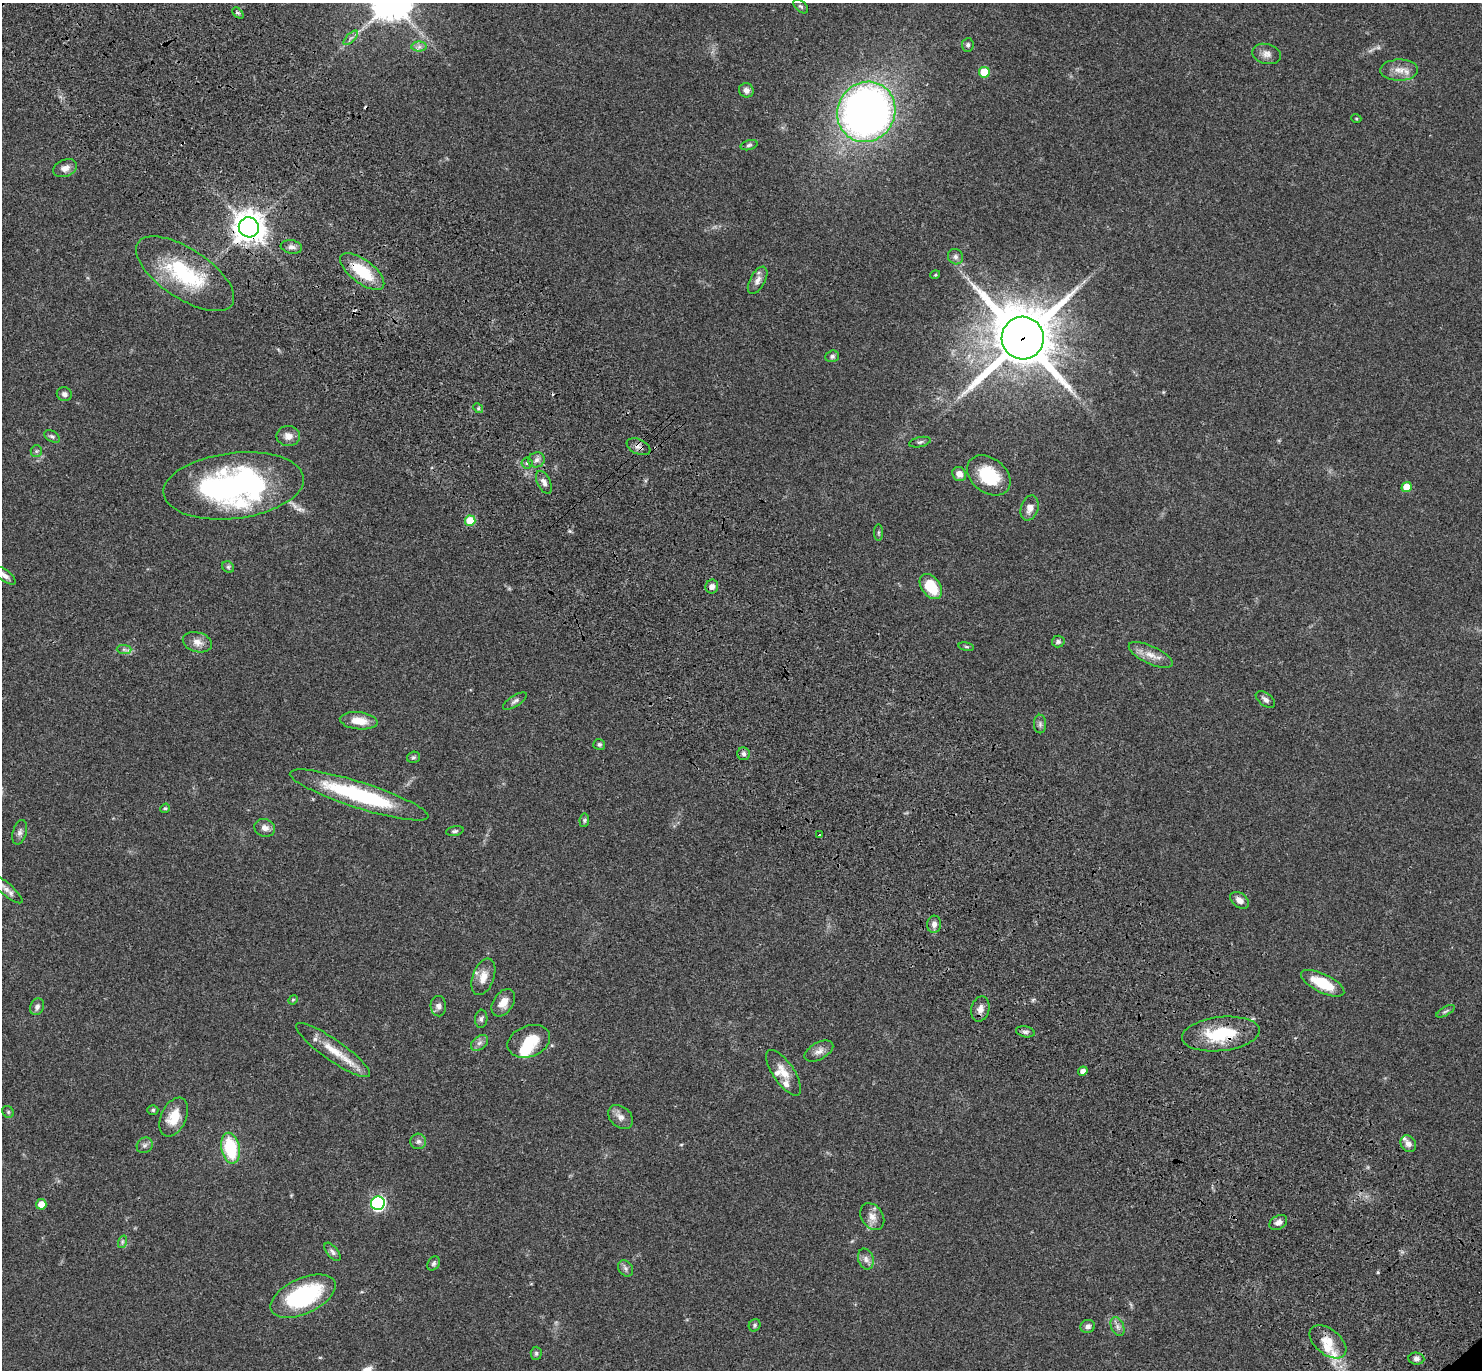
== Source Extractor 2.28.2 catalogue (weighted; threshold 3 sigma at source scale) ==
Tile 11 of 4 x 4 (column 3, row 3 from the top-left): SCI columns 3057-4536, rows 1615-2982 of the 6116 x 6106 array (HDU 1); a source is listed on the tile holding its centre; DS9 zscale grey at full resolution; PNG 1484 x 1372 px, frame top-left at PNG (2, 3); each listed source drawn as its Kron ellipse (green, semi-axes under 4 px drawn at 4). Shown black and unused: <1% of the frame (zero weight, under 3 of 4 exposures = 6% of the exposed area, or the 3 px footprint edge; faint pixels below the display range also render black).
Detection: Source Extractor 2.28.2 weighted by HDU 2 'WHT'; one run over the whole footprint, this tile lists its part. Background 0.0515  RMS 0.0053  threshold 0.0238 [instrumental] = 3 sigma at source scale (4.5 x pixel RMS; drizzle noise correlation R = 1.50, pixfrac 1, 0.05/0.05 arcsec/px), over >= 5 px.
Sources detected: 118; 1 too faint to see at this stretch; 1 inside a brighter object's white glare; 2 cosmic-ray / hot-pixel residue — neither listed nor drawn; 8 inside a brighter listed object's ellipse — not listed separately; the other 106 listed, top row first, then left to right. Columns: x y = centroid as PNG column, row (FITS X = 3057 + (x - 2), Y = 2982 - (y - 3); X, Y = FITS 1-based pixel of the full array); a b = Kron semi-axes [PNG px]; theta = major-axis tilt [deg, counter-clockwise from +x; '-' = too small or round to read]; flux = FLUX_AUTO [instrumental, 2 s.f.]
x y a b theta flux
801 6 8 5 -43 1
238 13 7 4 -44 0.88
351 38 9 3 45 1.2
968 45 7 6 - 1.1
419 47 7 5 0 1.5
1266 54 14 10 -16 3.3
1399 70 19 10 1 5.6
984 72 5 5 - 16
746 90 7 7 - 2.3
866 112 31 28 58 320
1356 118 5 3 - 0.46
749 145 8 5 16 1.1
65 168 12 8 23 3.5
249 227 10 10 - 750
291 247 11 6 -10 2.1
955 257 8 7 - 1.8
362 272 26 11 -37 20
185 274 56 25 -33 43
935 275 5 3 - 0.45
758 280 15 7 62 3
1023 338 21 21 - 3500
832 356 7 5 20 1.2
64 394 7 7 - 1.8
478 408 5 4 - 0.75
52 436 8 5 -29 1.2
288 436 12 10 -1 3.8
920 442 11 5 12 1.2
638 447 12 7 -24 2.5
36 451 6 5 - 0.89
536 460 8 7 - 2.2
527 463 5 5 - 1
959 474 7 6 - 3.2
989 475 24 17 -38 22
544 482 12 6 -63 2.4
234 486 70 33 7 130
1407 487 5 5 - 8.6
1030 508 13 8 73 4
470 521 5 5 - 16
878 532 8 4 90 0.78
228 567 6 5 - 0.92
4 575 13 5 -37 2.6
712 587 7 6 - 2.5
931 587 14 9 -54 15
197 642 15 9 -16 4.1
1058 642 6 6 - 1.2
966 647 8 4 -9 0.75
124 649 7 4 -1 1.2
1151 655 24 9 -25 5.7
1265 699 11 6 -36 2
515 701 14 5 32 1.8
359 721 19 8 -6 8.1
1040 724 9 6 -90 1.4
599 744 6 5 - 1.1
744 754 6 6 - 1.5
413 757 6 5 - 0.93
359 795 72 13 -18 52
165 808 5 4 - 0.69
584 820 7 5 83 0.91
265 828 10 8 -19 3
455 831 9 4 10 1
20 832 13 7 74 1.9
819 835 3 2 - 0.81
6 889 20 6 -41 3.1
1240 900 10 7 -38 3.2
934 924 8 7 - 2.4
483 977 19 10 70 5.9
1323 983 23 9 -26 16
293 1000 5 4 - 0.54
503 1003 15 9 56 5.7
438 1006 10 8 -86 2.2
37 1007 9 6 64 1.9
980 1009 13 9 77 3.3
1446 1011 10 3 29 0.99
481 1019 9 6 86 1.3
1025 1032 9 5 -11 1.4
1221 1034 39 17 6 26
529 1041 22 15 21 14
480 1043 9 6 40 1.9
333 1050 44 10 -35 13
819 1051 16 8 28 3.4
1083 1071 5 4 - 2.8
784 1073 27 10 -55 7.3
153 1110 5 5 - 0.8
8 1112 6 5 - 0.85
174 1117 21 12 65 11
621 1117 14 10 -42 3.5
418 1141 8 8 - 1.7
1408 1144 9 7 -54 2.9
145 1145 8 7 - 1.6
230 1148 15 9 -78 26
378 1203 7 7 - 96
41 1204 5 5 - 4.9
872 1217 14 10 -56 4.2
1278 1222 9 6 30 2.5
122 1242 6 4 72 0.93
332 1252 11 5 -51 1.6
866 1259 11 7 -73 2.4
434 1263 8 5 58 1.2
626 1268 9 7 -53 1.6
303 1296 35 17 25 55
755 1325 6 5 - 0.99
1088 1326 7 6 - 1.9
1117 1327 10 6 -68 2.1
1328 1342 21 12 -39 8.8
536 1353 6 5 - 0.96
1416 1359 8 6 -5 1.7
Overlapping masked pixels (flux is a lower limit): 5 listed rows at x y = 249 227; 362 272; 1023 338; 638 447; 1221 1034
Isophote crosses this tile's border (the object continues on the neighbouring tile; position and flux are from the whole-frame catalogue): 2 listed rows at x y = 4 575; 6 889